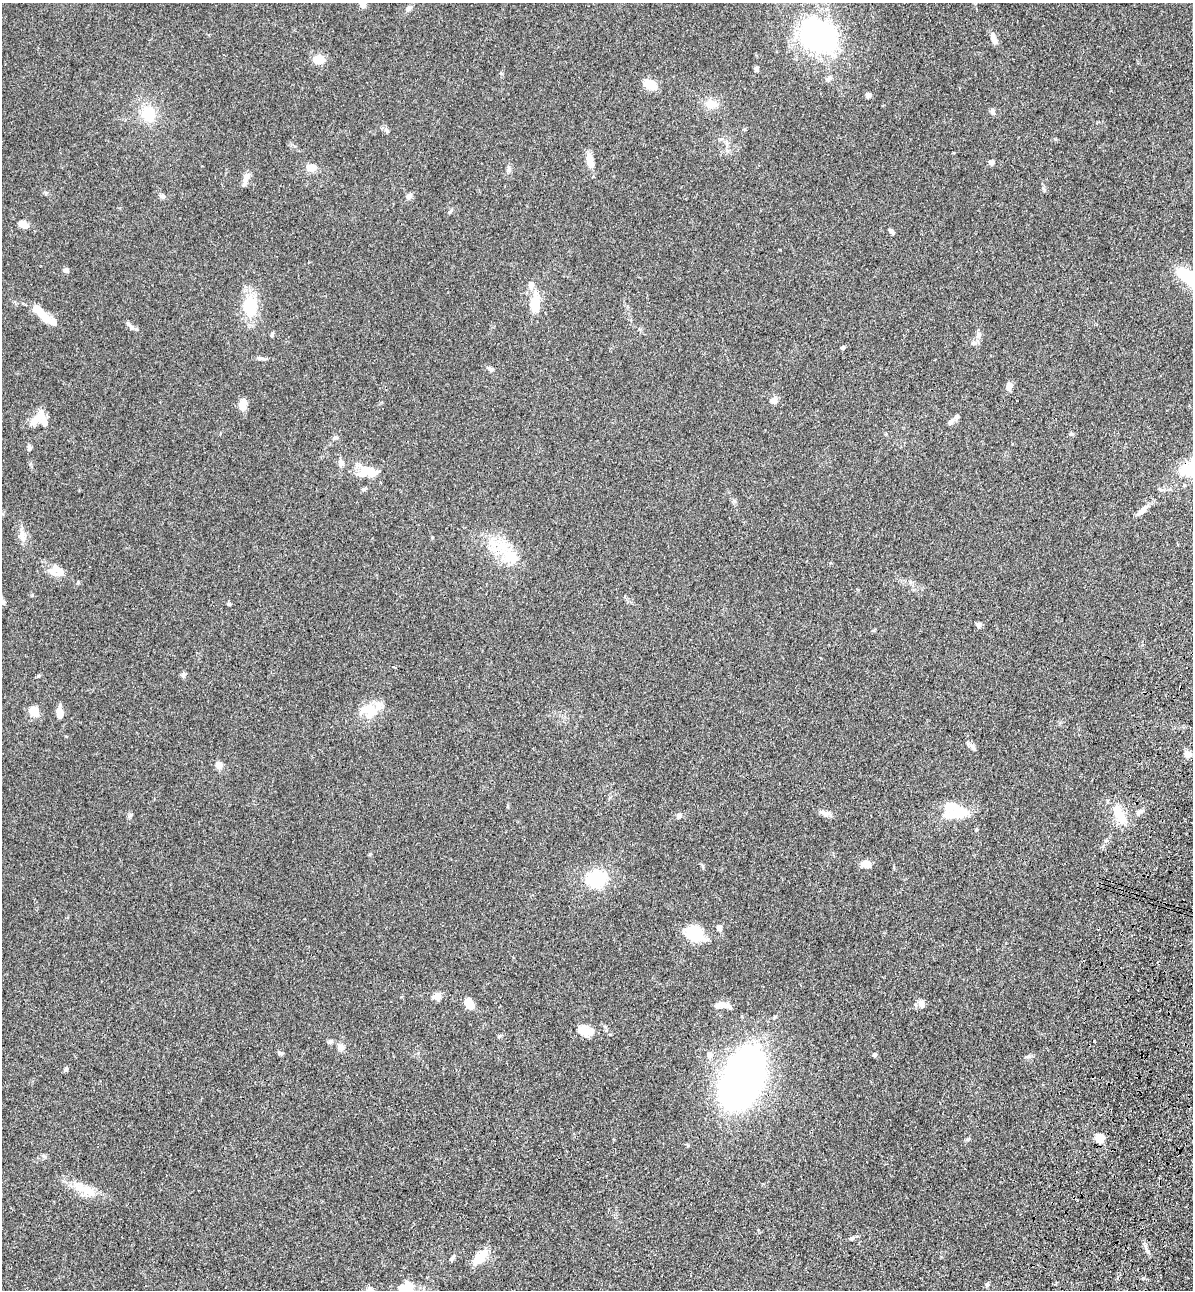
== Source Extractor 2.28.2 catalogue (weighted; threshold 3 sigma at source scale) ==
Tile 6 of 4 x 4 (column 2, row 2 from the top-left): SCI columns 1544-2734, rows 2615-3902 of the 5346 x 5227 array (HDU 1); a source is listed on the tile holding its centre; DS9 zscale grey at full resolution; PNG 1195 x 1292 px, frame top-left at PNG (2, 3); no overlay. Shown black and unused: <1% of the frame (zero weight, under 3 of 4 exposures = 6% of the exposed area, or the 3 px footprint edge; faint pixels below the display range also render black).
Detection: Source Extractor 2.28.2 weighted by HDU 2 'WHT'; one run over the whole footprint, this tile lists its part. Background 0.0962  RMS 0.0061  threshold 0.0274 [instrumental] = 3 sigma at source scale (4.5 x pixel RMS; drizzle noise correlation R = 1.50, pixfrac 1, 0.05/0.05 arcsec/px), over >= 5 px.
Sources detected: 101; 5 inside a brighter object's white glare — not listed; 4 inside a brighter listed object's ellipse — not listed separately; the other 92 listed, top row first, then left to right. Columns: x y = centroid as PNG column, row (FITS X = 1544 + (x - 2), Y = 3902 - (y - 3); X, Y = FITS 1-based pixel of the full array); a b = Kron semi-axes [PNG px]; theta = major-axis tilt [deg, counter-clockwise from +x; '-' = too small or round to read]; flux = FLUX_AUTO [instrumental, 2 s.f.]
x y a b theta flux
363 4 9 7 -69 3.7
409 8 8 7 - 1.7
817 36 46 39 -53 99
994 40 13 7 -62 3.5
319 59 13 9 2 8.4
756 69 5 5 - 1.4
650 85 14 9 -24 10
868 95 6 6 - 1.9
711 104 14 11 -4 6.8
993 111 8 5 -90 1.4
149 114 20 17 -71 16
387 131 6 4 -47 1
590 160 18 8 -77 6.2
991 163 6 6 - 1.8
311 168 11 8 -8 5.5
509 169 10 5 -79 1.7
246 178 16 7 70 3.9
162 196 7 6 - 1.4
409 196 7 6 - 2.5
450 211 8 5 49 1.1
23 224 10 7 -32 5.1
891 231 7 5 -40 1.4
66 270 5 4 - 2.8
531 285 10 8 79 3
535 303 15 8 88 18
250 306 26 17 89 22
42 315 30 9 -44 11
131 327 11 4 -50 1.7
272 334 7 4 75 0.99
978 335 9 7 89 2.3
974 343 8 6 16 1.8
843 347 5 4 - 1.2
260 358 11 5 -7 1.8
490 369 9 6 -32 1.8
1009 386 9 6 78 3.8
774 400 10 8 -78 2.4
243 404 14 9 77 4.5
35 420 24 10 52 6.1
951 422 9 5 52 2.4
45 423 15 10 -49 3.8
335 437 7 5 52 1.2
29 448 7 5 88 1.6
341 463 8 7 - 2.7
369 471 18 10 -20 12
1142 510 18 6 45 4.1
22 535 18 7 -81 4.4
508 553 53 17 -48 23
58 571 24 13 -33 8
2 602 15 5 -55 2.4
229 604 4 4 - 1.1
978 625 6 6 - 2
183 674 7 6 - 1.4
38 676 5 4 - 0.72
33 711 5 5 - 32
370 711 26 19 -23 14
59 713 13 7 -85 5.9
972 747 11 6 -47 2.3
1188 754 9 7 -39 3.2
219 765 8 7 - 4
825 813 14 7 -22 3.2
955 813 34 12 8 17
1138 813 6 4 -89 1.1
1120 815 29 12 -60 12
130 816 7 4 20 0.89
679 816 7 6 - 1.5
370 854 6 3 71 0.61
866 864 11 8 -19 4.7
596 879 13 11 9 38
719 928 6 5 - 3.3
694 933 20 15 -37 18
437 996 10 8 22 4.1
469 1004 11 7 -61 10
921 1004 11 7 -74 2.8
722 1005 20 6 -4 4.3
775 1017 5 4 - 0.74
585 1031 18 11 -19 8.7
499 1036 7 4 37 0.81
330 1041 6 6 - 1.4
340 1047 9 8 - 2.9
280 1053 7 4 -9 1.3
709 1054 8 7 - 2.1
874 1055 5 4 - 1.2
66 1069 7 5 63 1.1
743 1078 50 28 69 420
1099 1138 5 5 - 30
968 1139 6 4 19 0.83
86 1190 39 11 -25 12
852 1239 6 4 45 0.84
453 1258 8 4 57 1.3
477 1259 17 12 25 8.3
987 1284 6 5 - 1.2
406 1289 23 20 -55 14
Isophote crosses this tile's border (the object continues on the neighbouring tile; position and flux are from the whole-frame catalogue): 4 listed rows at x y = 363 4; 817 36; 2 602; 406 1289
Unlisted compact peaks at least as high as the median listed source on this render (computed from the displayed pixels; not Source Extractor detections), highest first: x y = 1143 1278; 1029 1056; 1071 434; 1148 1251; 1055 139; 1044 190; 32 595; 610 1034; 30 464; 44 1156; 703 866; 734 501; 46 193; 502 73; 432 537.